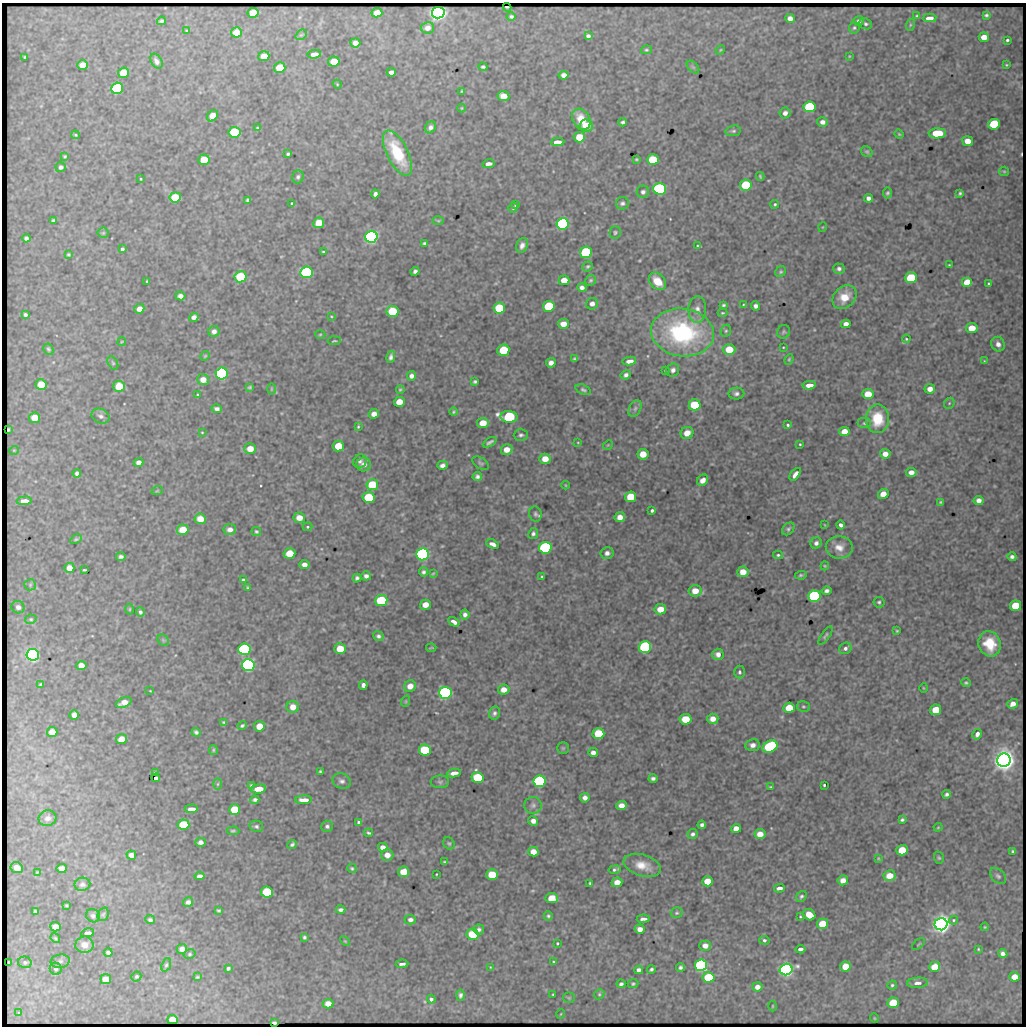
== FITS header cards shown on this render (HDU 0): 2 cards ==
NAXIS1  =                 1024 / length of data axis 1
NAXIS2  =                 1024 / length of data axis 2

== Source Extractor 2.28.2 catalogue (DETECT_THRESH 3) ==
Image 1024 x 1024 px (HDU 0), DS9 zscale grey, 1 PNG px = 1 image px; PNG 1028 x 1028 px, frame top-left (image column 1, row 1024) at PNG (2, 3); each listed source drawn as its Kron ellipse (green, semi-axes under 4 px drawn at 4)
Background 1760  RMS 6.5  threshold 19.6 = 3 sigma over >= 5 px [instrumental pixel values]
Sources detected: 472; all 472 listed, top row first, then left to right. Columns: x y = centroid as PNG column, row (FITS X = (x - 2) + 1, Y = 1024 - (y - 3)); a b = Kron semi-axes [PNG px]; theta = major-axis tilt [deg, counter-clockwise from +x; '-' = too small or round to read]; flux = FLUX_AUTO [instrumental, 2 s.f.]
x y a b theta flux
507 7 4 2 - 1100
253 13 5 5 - 8300
377 13 5 4 - 5400
438 13 6 6 - 360000
986 15 4 3 - 790
511 16 4 4 - 790
917 16 3 3 - 550
790 18 4 4 - 2500
930 18 7 4 3 2200
161 21 4 3 - 790
858 21 5 5 - 1300
866 24 6 5 - 1100
910 25 6 4 71 590
427 28 6 5 - 2500
854 28 6 5 - 840
187 31 4 2 - 400
236 32 5 5 - 6500
301 35 6 4 40 650
588 36 4 4 - 1300
984 37 5 4 - 5400
1007 40 3 3 - 720
355 43 5 4 - 2300
646 50 5 4 - 610
720 50 5 4 - 430
314 54 7 4 9 2800
264 56 5 5 - 5700
849 56 3 2 - 340
25 57 3 3 - 600
156 61 8 5 -58 1600
334 62 5 5 - 8800
83 65 5 5 - 5800
1006 65 3 2 - 370
483 67 4 3 - 740
693 67 7 4 -44 850
280 68 6 5 - 12000
391 72 4 4 - 1800
123 73 5 5 - 9900
564 75 5 4 - 2300
337 84 4 3 - 440
117 88 6 5 - 53000
462 91 3 2 - 380
503 96 6 5 - 6300
810 107 6 5 - 42000
462 108 4 3 - 350
785 113 5 5 - 1900
212 116 6 5 - 5100
581 119 11 8 -60 8000
623 122 4 3 - 910
822 122 5 5 - 1900
994 124 6 5 - 32000
586 126 7 6 - 7800
430 127 6 5 - 1600
257 128 4 4 - 500
733 131 8 5 9 980
234 132 6 5 - 23000
937 133 8 5 1 13000
899 134 4 4 - 470
75 135 4 3 - 540
579 137 5 5 - 9600
968 141 5 5 - 4700
557 142 7 4 3 3200
867 152 6 5 - 740
397 153 25 10 -63 22000
288 154 4 3 - 820
65 156 3 2 - 510
636 159 4 3 - 510
204 160 5 5 - 8400
653 160 6 5 - 17000
488 164 6 4 12 2100
61 167 5 5 - 1200
1004 171 5 4 - 550
760 176 4 3 - 610
298 177 6 5 - 970
141 179 3 2 - 350
746 185 6 5 - 24000
659 189 6 5 - 79000
643 192 6 6 - 1300
887 193 5 4 - 840
960 193 4 3 - 690
375 194 4 4 - 1400
175 197 6 5 - 15000
868 198 4 4 - 1600
248 200 4 3 - 740
292 203 3 2 - 410
622 203 6 6 - 1200
775 204 4 4 - 650
516 205 3 3 - 790
513 208 5 4 - 980
53 220 4 3 - 750
438 221 6 4 -1 530
319 223 5 5 - 7900
562 224 6 6 - 110000
823 227 5 3 - 330
615 232 6 5 - 780
103 233 5 5 - 610
371 237 6 6 - 210000
26 238 4 4 - 1200
424 243 4 3 - 810
522 245 8 5 70 2000
698 246 4 2 - 460
122 249 4 3 - 880
323 252 3 3 - 530
586 252 6 5 - 43000
68 254 4 3 - 530
949 265 3 2 - 340
588 266 5 4 - 670
839 269 6 5 - 1300
415 271 4 4 - 1200
306 272 6 5 - 68000
780 272 6 5 - 700
240 277 6 5 - 25000
911 278 6 5 - 27000
564 280 5 5 - 5000
591 280 6 5 - 700
147 281 3 2 - 330
657 281 10 7 -47 8200
967 283 5 5 - 12000
989 284 3 3 - 480
582 288 5 4 - 1600
180 296 5 4 - 1800
844 297 13 10 43 7800
592 304 6 5 - 2000
723 305 4 3 - 740
743 305 4 3 - 380
549 306 6 5 - 25000
756 306 4 4 - 1500
499 308 6 5 - 17000
139 309 5 4 - 3100
697 309 13 9 85 3200
392 311 6 5 - 17000
722 313 5 3 - 490
25 315 4 3 - 1100
331 316 4 2 - 360
194 317 5 4 - 1900
563 324 5 5 - 3900
846 324 5 4 - 2300
972 328 5 5 - 8000
214 331 5 5 - 1900
726 331 6 5 - 790
682 332 31 24 -8 69000
784 332 7 6 - 850
320 334 5 3 - 450
906 339 4 4 - 440
334 341 6 2 4 440
122 342 4 3 - 380
998 344 7 6 - 2500
783 347 3 2 - 350
48 349 6 4 -62 730
729 349 6 5 - 9500
503 350 6 5 - 17000
205 356 5 4 - 490
391 357 6 4 78 1200
574 359 4 3 - 620
789 359 5 4 - 570
629 361 7 4 10 2400
984 361 4 2 - 290
113 363 7 4 -59 760
551 363 5 4 - 1900
673 370 7 6 - 1600
665 371 4 2 - 510
222 373 6 6 - 130000
626 375 5 4 - 1300
411 376 4 4 - 1600
203 380 6 5 - 3800
475 382 3 3 - 760
41 384 5 5 - 8700
809 385 7 4 6 3200
119 386 6 5 - 9600
250 387 4 3 - 560
271 389 6 4 90 520
400 389 4 3 - 470
930 389 5 5 - 3000
583 390 8 5 -21 830
736 394 8 6 2 1500
868 394 6 5 - 7100
197 395 3 3 - 450
399 402 5 5 - 5400
949 403 6 5 - 600
695 405 6 5 - 18000
635 408 9 5 63 1400
217 409 5 4 - 1500
454 412 4 4 - 540
374 414 5 5 - 2700
101 416 9 7 -24 1700
509 417 8 6 -4 48000
35 418 5 5 - 8300
878 419 14 11 89 14000
483 423 6 5 - 5900
864 423 7 5 0 950
788 425 3 3 - 650
358 426 3 2 - 460
8 430 4 2 - 600
844 431 5 4 - 4800
202 432 3 2 - 370
687 433 6 6 - 4800
521 435 7 5 3 1100
490 442 7 3 30 1100
578 442 3 2 - 320
800 444 3 2 - 420
608 445 5 4 - 480
338 446 5 5 - 10000
250 449 6 5 - 5100
507 449 6 5 - 4100
14 450 5 3 - 370
643 454 5 5 - 6600
885 454 5 5 - 3300
545 459 5 5 - 4800
360 461 7 6 - 1300
138 462 5 4 - 1900
481 463 9 5 -33 870
364 464 7 7 - 2400
442 465 5 4 - 1600
911 472 5 4 - 2600
77 473 4 4 - 1400
795 474 7 4 52 2400
477 476 4 4 - 1200
703 480 6 5 - 2800
372 485 6 5 - 15000
565 485 4 3 - 330
157 491 6 3 19 410
883 494 5 5 - 4500
369 497 6 5 - 21000
631 497 5 5 - 13000
979 500 5 4 - 2300
24 501 8 4 3 3400
940 502 3 2 - 450
652 510 3 3 - 800
535 514 8 6 -74 1200
620 517 5 5 - 3200
299 518 6 5 - 4300
200 519 6 5 - 5200
825 525 4 2 - 310
841 525 4 3 - 1300
308 527 5 4 - 520
230 529 6 5 - 2400
788 529 7 5 46 950
183 530 6 5 - 8600
256 531 5 4 - 720
533 534 6 5 - 1100
76 539 6 4 29 600
816 543 6 5 - 1500
493 544 6 4 -21 2000
839 547 13 11 -2 4600
545 548 6 6 - 91000
289 553 6 5 - 9100
607 553 6 6 - 1700
422 554 6 6 - 130000
778 555 5 4 - 710
121 557 5 3 - 1100
1012 557 4 4 - 1300
304 565 5 4 - 2400
825 566 4 4 - 450
69 568 5 5 - 3000
84 570 4 2 - 460
423 572 4 4 - 1100
743 572 5 5 - 5100
433 573 4 3 - 430
801 575 5 3 - 760
366 576 5 4 - 1600
542 576 4 3 - 460
357 578 4 4 - 1000
243 580 3 3 - 740
30 585 6 5 - 780
248 588 3 3 - 580
695 591 6 6 - 5100
826 591 5 4 - 1300
814 596 6 6 - 89000
381 600 6 5 - 32000
879 602 5 5 - 860
425 605 5 5 - 4100
1016 606 5 5 - 17000
18 607 6 6 - 1600
130 609 5 3 - 460
660 609 6 5 - 5200
140 612 4 4 - 1100
465 615 5 4 - 1500
31 619 6 4 12 670
454 622 6 4 -32 2000
897 631 3 3 - 440
378 636 5 5 - 1200
825 636 10 4 55 860
163 640 6 5 - 720
990 644 13 11 -70 12000
645 647 6 6 - 70000
431 648 5 2 - 370
845 648 6 5 - 1400
244 649 6 6 - 66000
340 649 5 5 - 8100
718 654 5 5 - 2100
33 655 6 6 - 190000
248 665 6 6 - 160000
81 666 5 4 - 4100
739 672 6 5 - 1100
966 683 5 4 - 690
41 685 4 3 - 840
363 685 4 4 - 1700
410 686 6 5 - 3700
923 688 5 3 - 410
504 690 6 5 - 3500
150 691 3 2 - 260
445 693 6 6 - 140000
406 701 6 3 72 460
124 703 8 5 24 4200
1013 704 6 4 34 2800
293 707 6 6 - 3800
803 707 6 5 - 800
789 708 6 5 - 11000
936 710 5 5 - 12000
494 713 6 5 - 1200
74 715 5 4 - 2800
686 719 6 5 - 11000
713 719 6 5 - 3400
224 722 3 3 - 600
242 726 5 3 - 770
259 726 5 5 - 6000
52 732 5 5 - 4300
196 732 4 4 - 1000
598 734 6 5 - 16000
977 734 5 4 - 1700
121 739 5 5 - 7300
753 745 7 6 - 2200
770 747 8 5 27 68000
563 748 6 6 - 600
213 750 5 4 - 540
425 750 6 5 - 25000
593 753 5 4 - 1800
1004 760 7 6 - 620000
320 771 3 3 - 540
156 772 3 2 - 450
454 773 7 4 10 3100
156 778 4 3 - 970
477 778 6 5 - 23000
653 778 4 3 - 1100
342 781 9 7 -17 1700
540 781 6 6 - 85000
440 782 9 6 1 1000
218 784 6 4 88 610
251 785 3 3 - 510
824 785 3 3 - 560
771 787 3 3 - 490
258 789 7 4 5 5000
947 794 4 4 - 1100
585 798 5 4 - 2000
255 800 4 4 - 1100
304 800 8 4 1 3600
533 805 8 8 - 1700
621 806 5 4 - 3500
191 809 7 3 3 2500
235 810 5 5 - 14000
48 818 9 8 - 2100
902 820 4 3 - 780
533 821 5 4 - 2200
359 822 4 3 - 1000
184 825 6 5 - 21000
702 825 4 4 - 1200
256 826 7 5 -12 1100
327 826 6 5 - 1100
938 827 4 4 - 430
736 828 5 4 - 3700
233 831 6 4 0 730
369 833 4 3 - 710
693 834 5 4 - 1200
760 834 5 5 - 4800
200 842 5 4 - 1700
449 843 6 5 - 730
292 844 4 3 - 910
383 847 5 4 - 2400
902 850 6 5 - 12000
1013 851 4 3 - 760
533 852 5 5 - 4200
131 855 5 4 - 2500
387 855 6 6 - 3600
878 858 4 3 - 410
939 858 6 5 - 690
444 862 4 3 - 590
642 865 19 10 -17 6100
17 868 6 5 - 4800
352 868 5 4 - 630
62 869 5 4 - 3300
615 869 6 3 10 920
37 872 4 4 - 350
403 872 5 5 - 8000
436 874 3 2 - 320
492 875 6 5 - 13000
200 876 5 4 - 2200
889 876 6 5 - 6300
998 876 9 6 -44 1200
843 880 5 5 - 3200
708 881 5 5 - 8300
617 882 5 5 - 4100
590 883 3 3 - 560
82 884 8 6 11 1400
779 888 5 3 - 2000
267 892 6 5 - 30000
801 896 6 5 - 910
552 898 6 5 - 8700
188 902 5 4 - 1700
66 905 3 2 - 440
218 910 4 3 - 610
341 910 5 3 - 1200
35 911 4 3 - 610
677 913 6 5 - 730
103 914 7 5 67 760
809 915 6 5 - 5800
93 916 7 6 - 1200
548 916 4 4 - 690
800 916 3 2 - 400
643 919 6 3 3 1500
150 920 5 4 - 910
410 920 6 5 - 1500
953 920 5 3 - 590
823 924 5 5 - 12000
941 924 6 6 - 430000
55 927 5 4 - 3700
985 927 4 3 - 450
479 929 5 5 - 1300
640 929 5 4 - 2700
88 933 6 3 10 1600
473 934 6 5 - 17000
304 937 3 3 - 700
55 938 5 3 - 560
764 940 5 4 - 860
345 941 6 3 -44 440
557 943 3 2 - 510
918 944 8 2 40 400
84 945 9 8 - 3800
705 946 5 5 - 2900
182 949 5 5 - 2400
800 949 5 3 - 1500
978 949 4 3 - 450
108 952 4 4 - 1100
1003 953 5 4 - 1600
190 954 6 5 - 730
60 961 9 6 9 1300
9 962 3 2 - 500
25 962 6 5 - 1200
553 962 3 2 - 460
402 964 6 3 4 1300
166 965 7 4 69 770
701 965 6 5 - 110000
845 966 5 5 - 8300
490 967 4 2 - 280
681 967 4 4 - 1100
935 967 5 5 - 10000
228 968 4 3 - 920
56 969 6 6 - 1000
651 969 4 3 - 840
786 969 6 5 - 230000
639 970 4 4 - 1400
136 977 5 4 - 710
197 977 3 3 - 490
709 977 6 5 - 29000
1014 977 5 5 - 6500
106 979 5 5 - 6400
917 983 10 5 4 2100
621 984 4 3 - 950
633 984 5 4 - 700
892 985 4 4 - 690
757 987 5 4 - 2400
553 994 3 2 - 400
599 994 5 4 - 680
460 995 5 4 - 1200
569 998 5 5 - 560
431 999 4 4 - 1000
893 1003 6 5 - 15000
328 1004 5 4 - 3700
773 1006 5 3 - 410
19 1013 3 3 - 440
561 1014 5 3 - 340
874 1018 5 3 - 370
172 1020 5 4 - 6900
274 1022 4 2 - 1300